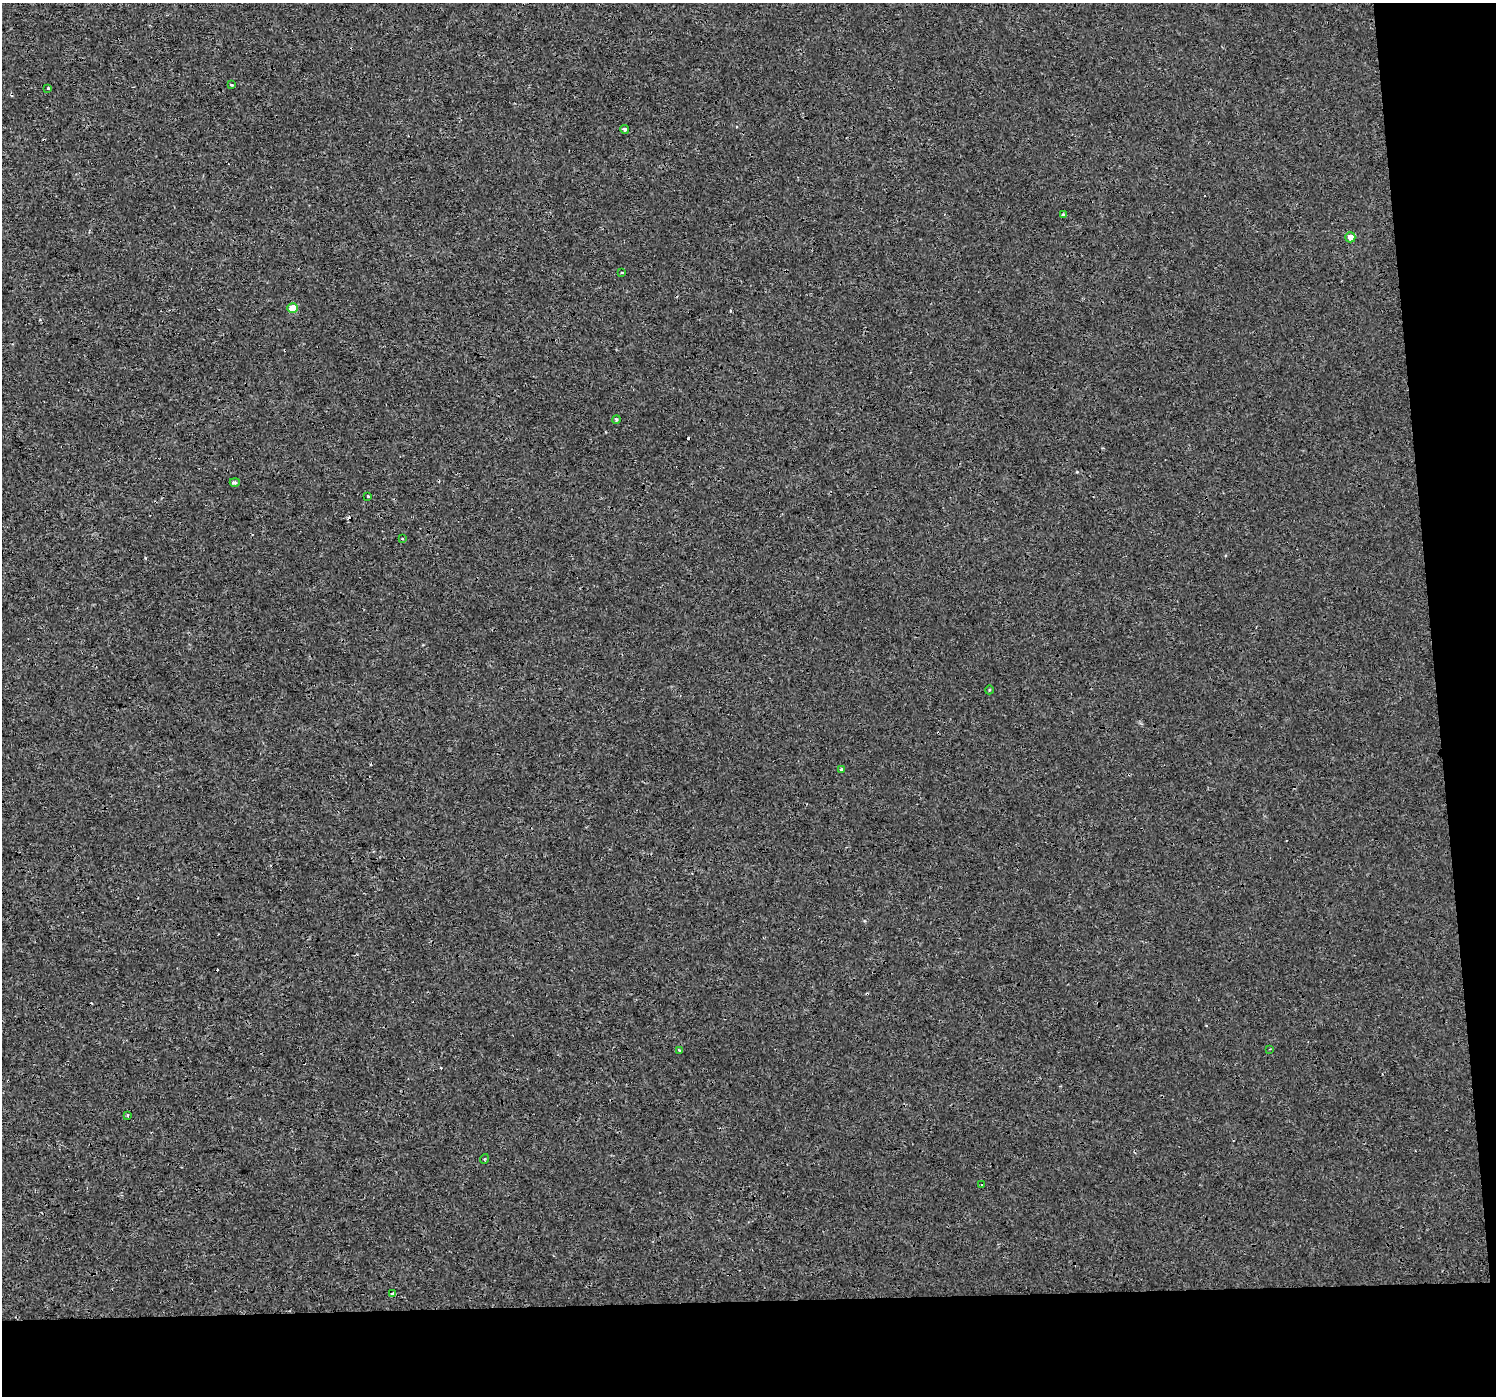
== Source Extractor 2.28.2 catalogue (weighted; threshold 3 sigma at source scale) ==
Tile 9 of 3 x 3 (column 3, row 3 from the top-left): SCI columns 2990-4483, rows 4-1397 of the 4483 x 4230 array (HDU 1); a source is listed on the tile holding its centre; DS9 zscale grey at full resolution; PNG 1498 x 1398 px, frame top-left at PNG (2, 3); each listed source drawn as its Kron ellipse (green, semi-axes under 4 px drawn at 4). Shown black and unused: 11% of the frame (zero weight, under 3 of 4 exposures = <1% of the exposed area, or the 3 px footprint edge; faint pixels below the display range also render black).
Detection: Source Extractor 2.28.2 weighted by HDU 2 'WHT'; one run over the whole footprint, this tile lists its part. Background 8.61e-04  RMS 0.0018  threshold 0.00808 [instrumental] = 3 sigma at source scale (4.5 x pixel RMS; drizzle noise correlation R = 1.50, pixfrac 1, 0.0396/0.0396 arcsec/px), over >= 5 px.
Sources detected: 27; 8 cosmic-ray / hot-pixel residue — neither listed nor drawn; the other 19 listed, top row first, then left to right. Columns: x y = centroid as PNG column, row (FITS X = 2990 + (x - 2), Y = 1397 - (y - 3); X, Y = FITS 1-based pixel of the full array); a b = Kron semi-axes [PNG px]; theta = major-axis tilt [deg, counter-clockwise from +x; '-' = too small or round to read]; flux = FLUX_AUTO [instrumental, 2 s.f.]
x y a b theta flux
232 85 3 2 - 0.19
48 88 3 3 - 0.23
624 129 4 4 - 0.42
1063 215 3 3 - 0.28
1350 237 5 5 - 1.3
622 272 4 3 - 0.16
293 308 5 4 - 3
616 419 4 4 - 0.24
235 482 5 3 - 1.4
368 496 3 3 - 0.29
402 539 3 2 - 0.25
989 690 4 3 - 0.16
842 769 4 3 - 4.5
1270 1049 3 3 - 0.15
679 1050 3 2 - 0.21
127 1115 3 3 - 0.62
484 1159 5 3 - 0.17
982 1184 4 2 - 0.23
393 1293 3 3 - 7.4
Overlapping masked pixels (flux is a lower limit): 1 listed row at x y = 393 1293